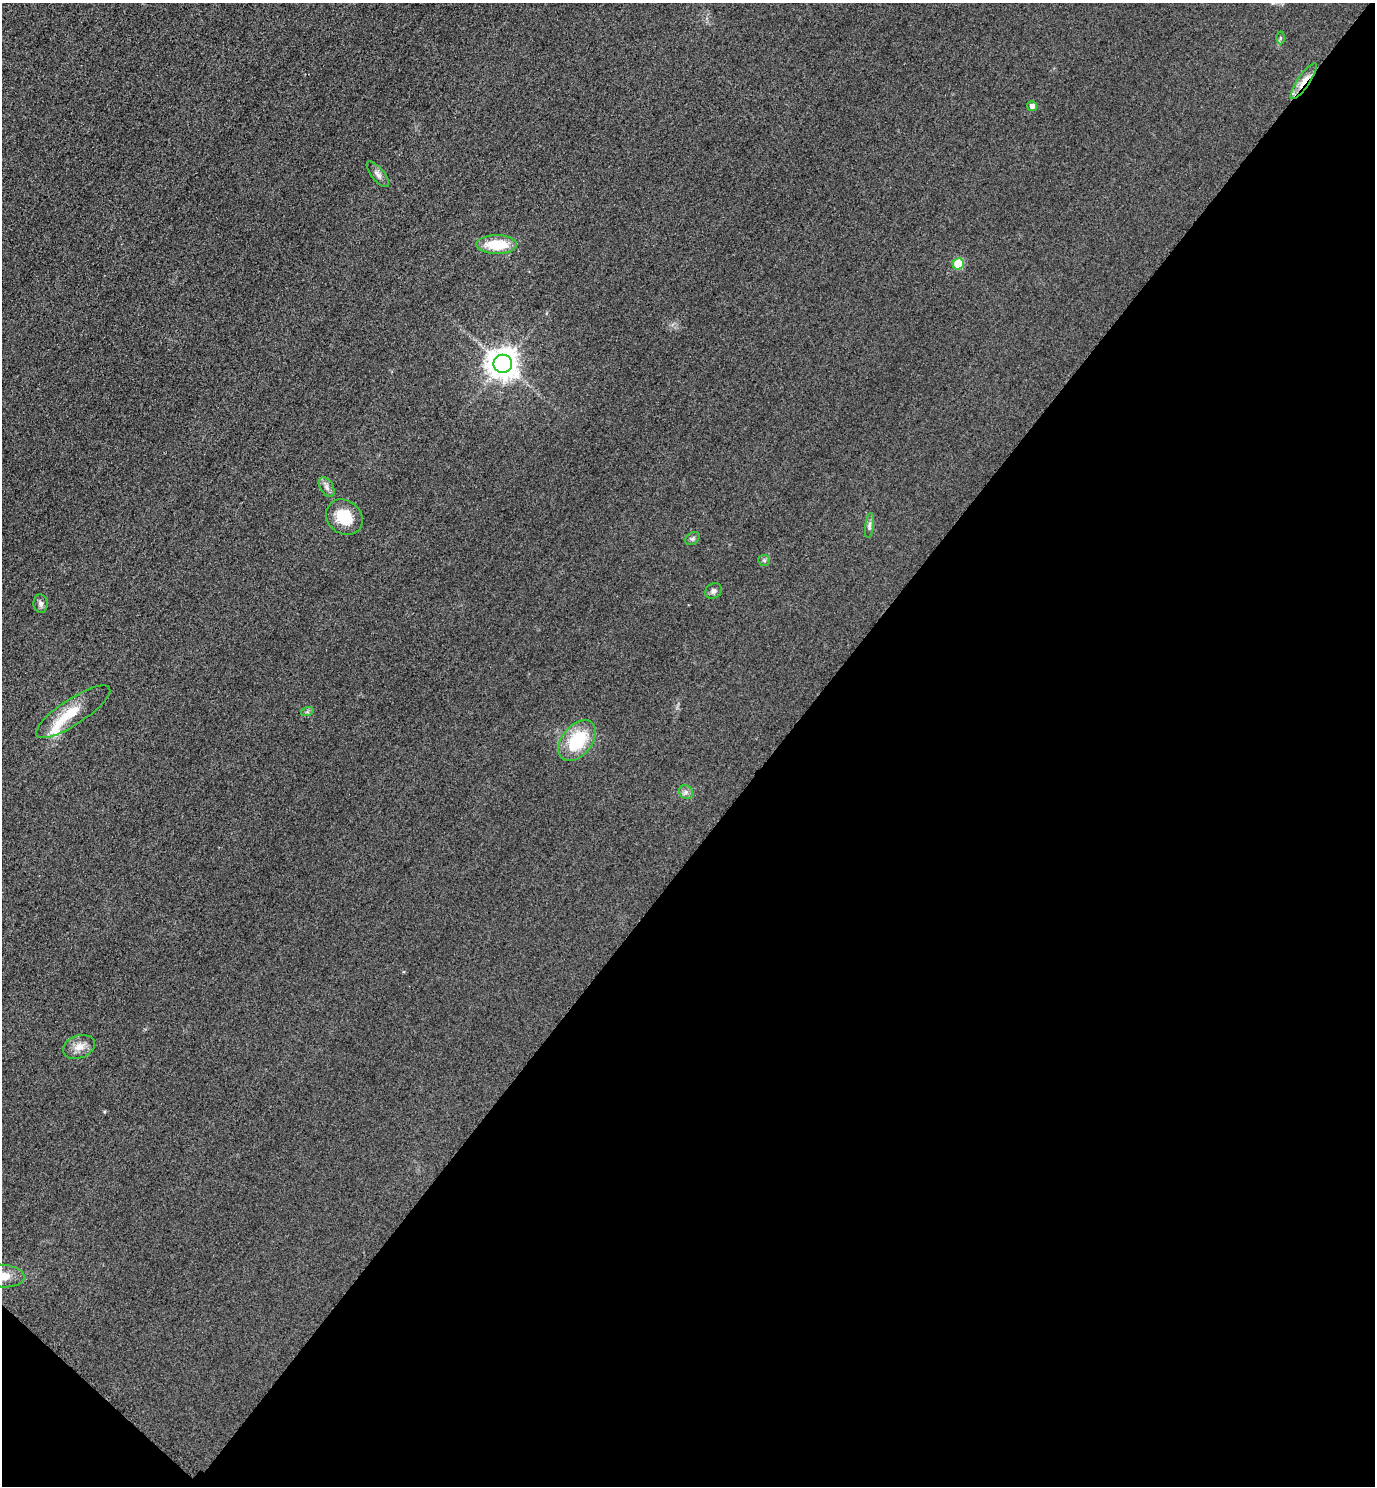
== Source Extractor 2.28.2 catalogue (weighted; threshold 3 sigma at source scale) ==
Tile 15 of 4 x 4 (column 3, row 4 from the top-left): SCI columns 3070-4442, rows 30-1513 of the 5996 x 5993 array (HDU 1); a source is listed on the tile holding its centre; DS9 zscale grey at full resolution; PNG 1377 x 1488 px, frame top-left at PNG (2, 3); each listed source drawn as its Kron ellipse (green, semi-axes under 4 px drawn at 4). Shown black and unused: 44% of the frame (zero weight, under 3 of 4 exposures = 3% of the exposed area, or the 3 px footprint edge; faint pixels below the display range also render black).
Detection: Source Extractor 2.28.2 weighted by HDU 2 'WHT'; one run over the whole footprint, this tile lists its part. Background 0.051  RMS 0.017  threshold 0.0752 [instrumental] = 3 sigma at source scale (4.5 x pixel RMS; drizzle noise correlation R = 1.50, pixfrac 1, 0.05/0.05 arcsec/px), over >= 5 px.
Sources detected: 21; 1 inside a brighter listed object's ellipse — not listed separately; the other 20 listed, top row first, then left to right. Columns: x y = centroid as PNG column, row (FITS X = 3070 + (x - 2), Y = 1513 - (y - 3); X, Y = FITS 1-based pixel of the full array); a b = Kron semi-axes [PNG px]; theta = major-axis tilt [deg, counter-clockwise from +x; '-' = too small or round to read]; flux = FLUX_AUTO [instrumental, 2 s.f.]
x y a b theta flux
1280 38 6 4 89 2.3
1304 81 21 6 56 17
1032 106 5 5 - 8.1
378 174 15 6 -50 7.5
497 245 20 9 0 54
958 264 6 5 - 70
503 364 9 9 - 2700
327 487 11 6 -62 7.4
344 517 19 16 -38 45
869 525 12 4 83 4.5
692 538 8 5 35 3.5
764 560 6 5 - 2.9
713 591 9 7 32 5.7
40 604 9 7 -84 5.8
73 712 43 13 33 43
307 712 6 4 18 2.9
577 741 23 15 52 85
686 792 7 6 - 5.2
79 1047 16 11 21 16
2 1276 22 11 -3 25
Overlapping masked pixels (flux is a lower limit): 1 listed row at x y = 1304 81
Isophote crosses this tile's border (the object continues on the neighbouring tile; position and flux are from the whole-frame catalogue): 1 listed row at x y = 2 1276